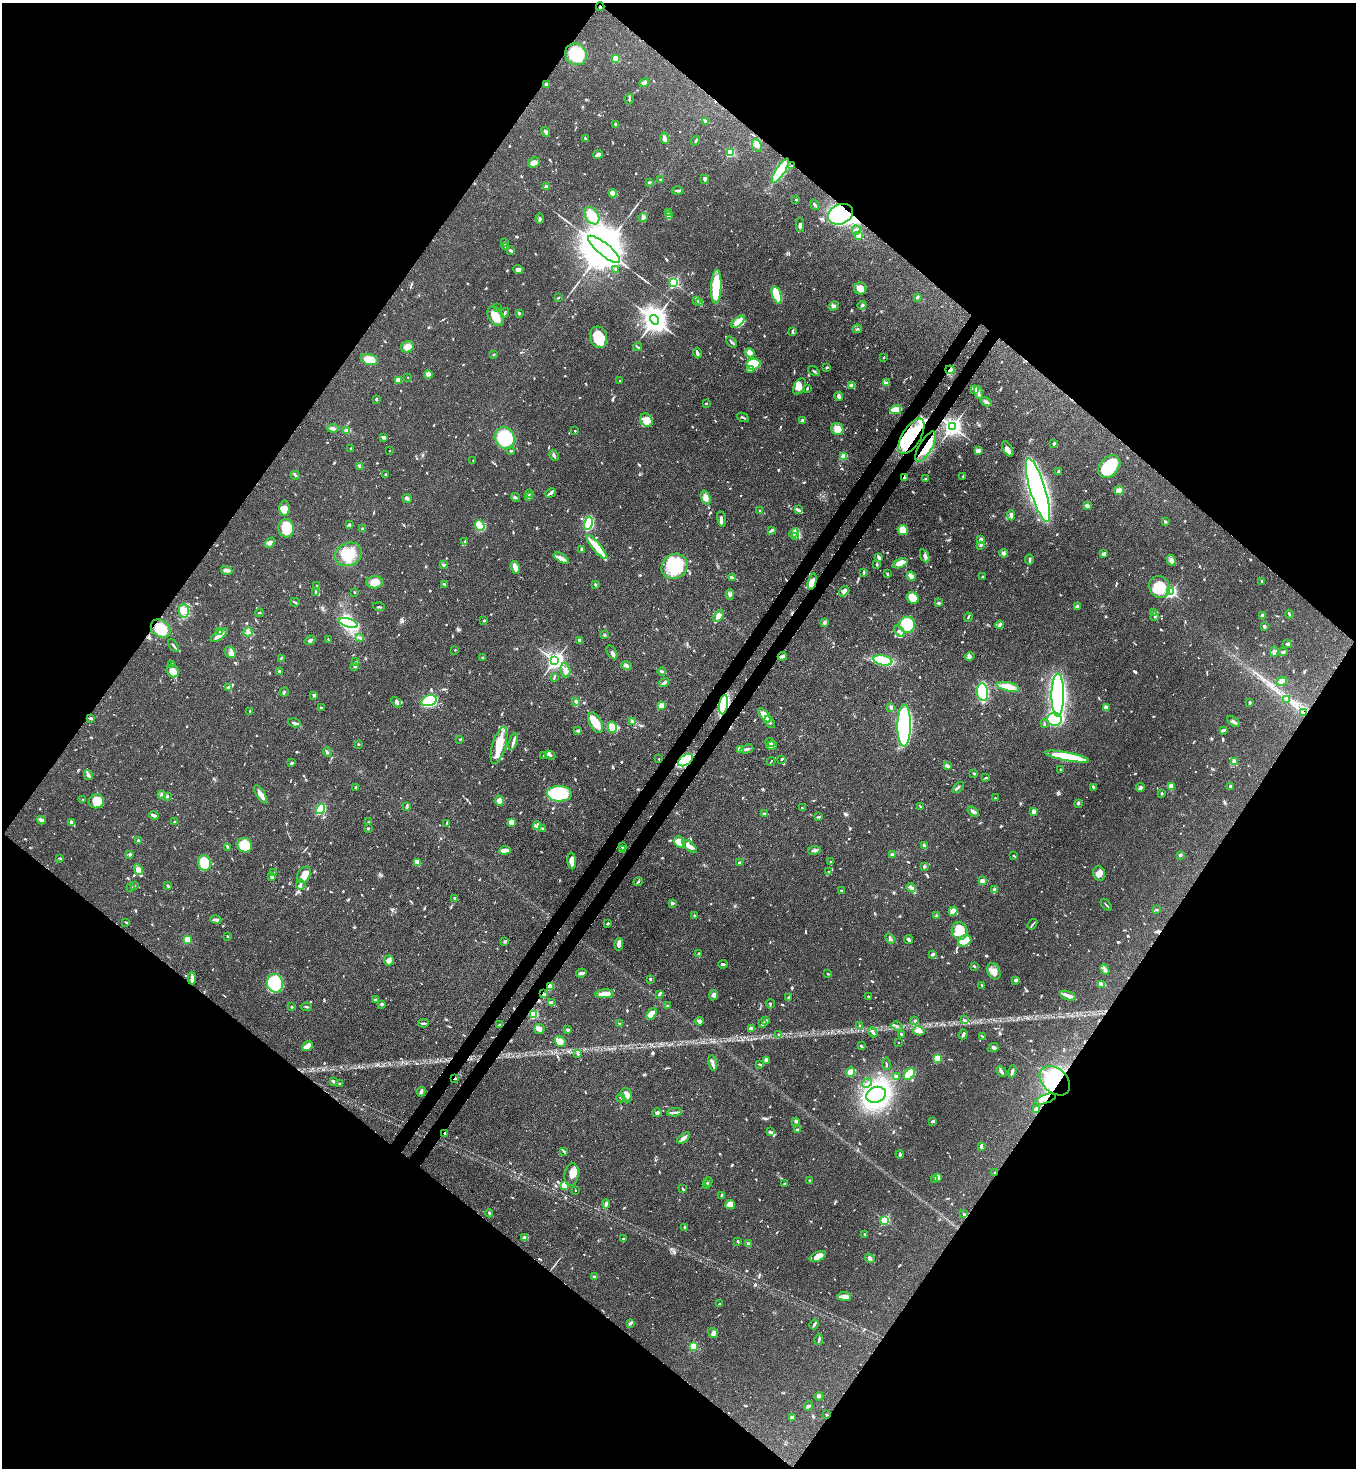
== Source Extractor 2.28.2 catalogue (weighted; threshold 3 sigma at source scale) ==
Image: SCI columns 225-5639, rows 63-5924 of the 6011 x 5988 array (HDU 1 of 3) = the unmasked area's bounding box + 8 px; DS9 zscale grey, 4 x 4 block average (1 PNG px = mean of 4 x 4 image px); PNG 1358 x 1470 px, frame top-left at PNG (2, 3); each listed source drawn as its Kron ellipse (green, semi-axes under 4 px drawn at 4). Shown black and unused: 51% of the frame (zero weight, under 3 of 4 exposures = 7% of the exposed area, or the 3 px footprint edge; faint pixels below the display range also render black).
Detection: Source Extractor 2.28.2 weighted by HDU 2 'WHT'. Background 0.0833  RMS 0.0039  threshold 0.0174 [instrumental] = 3 sigma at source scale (4.5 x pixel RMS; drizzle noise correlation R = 1.50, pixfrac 1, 0.05/0.05 arcsec/px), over >= 5 px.
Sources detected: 1053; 4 inside a brighter object's white glare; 9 cosmic-ray / hot-pixel residue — neither listed nor drawn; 17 coinciding with a brighter row at this scale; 60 inside a brighter listed object's ellipse — not listed separately; of the other 963, all 500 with FLUX_AUTO >= 2.06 (the completeness limit of this list) listed and drawn (463 fainter detections not listed), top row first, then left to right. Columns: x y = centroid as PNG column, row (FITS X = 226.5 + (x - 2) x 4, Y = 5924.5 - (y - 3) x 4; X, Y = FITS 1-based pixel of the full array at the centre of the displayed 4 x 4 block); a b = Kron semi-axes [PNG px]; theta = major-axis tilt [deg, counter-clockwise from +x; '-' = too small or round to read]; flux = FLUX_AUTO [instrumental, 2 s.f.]
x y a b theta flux
600 7 4 2 - 2.4
576 54 11 10 - 93
616 59 2 2 - 110
644 83 5 3 - 8.8
546 85 4 3 - 4.4
629 99 5 2 - 3.8
705 121 3 2 - 7.1
616 124 3 2 - 3.2
546 132 5 2 - 5.9
664 138 5 3 - 6.5
586 139 3 2 - 4.6
696 141 5 2 - 4.7
757 145 7 4 -65 9.2
730 152 2 2 - 190
598 155 5 2 - 12
534 163 6 5 - 9.7
791 166 4 2 - 3.3
780 171 14 4 57 100
660 179 3 2 - 2.2
704 179 4 2 - 4.2
649 182 3 2 - 3
546 187 2 2 - 27
677 191 6 2 -1 6.8
613 193 4 3 - 18
796 199 2 2 - 6.5
815 205 6 2 -53 4.7
668 213 3 2 - 2.6
840 214 13 9 24 410
592 216 9 6 -55 34
669 216 3 3 - 23
643 217 4 3 - 4.7
540 218 5 2 - 3.7
800 225 7 3 87 5.1
856 230 4 4 - 5.9
859 235 2 2 - 100
504 243 2 2 - 2.9
505 246 3 2 - 2.6
604 249 20 6 -40 26000
511 251 3 3 - 3.4
616 269 3 2 - 4.8
518 270 5 2 - 10
674 282 2 2 - 390
716 287 17 5 87 120
860 289 6 6 - 17
777 295 9 4 -72 130
917 297 4 2 - 5.1
558 298 3 2 - 2.1
696 300 3 2 - 2.3
700 302 4 2 - 18
862 305 4 2 - 4.1
834 306 5 3 - 5.3
497 308 2 2 - 2.4
505 313 5 2 - 4.1
519 314 2 2 - 3.2
496 316 10 7 -54 37
654 320 5 4 - 3000
738 322 8 4 42 29
857 329 4 2 - 3.9
792 332 4 2 - 2.7
599 337 11 8 -78 64
731 342 6 2 -50 3.4
408 347 6 5 - 19
638 347 4 2 - 2.3
697 353 5 2 - 8.4
750 353 5 2 - 4.9
493 354 3 2 - 2.3
884 357 2 2 - 2.5
369 359 9 5 -15 29
753 364 7 5 6 60
827 367 2 2 - 5.1
750 369 3 2 - 3.1
950 370 4 3 - 6.8
814 371 6 2 -33 4.2
428 374 4 3 - 13
408 377 2 2 - 3.4
398 380 2 2 - 36
620 380 2 2 - 2.8
886 383 4 3 - 4.7
851 385 3 2 - 3.3
799 386 9 5 60 16
807 388 3 2 - 2.7
975 389 3 3 - 11
978 393 7 2 -77 6
839 397 4 2 - 13
376 399 3 2 - 2.6
986 402 6 3 -33 5.7
706 403 2 2 - 5.1
896 410 5 3 - 37
743 417 6 2 -27 3.2
646 420 7 5 -57 17
802 421 4 3 - 3.9
952 427 3 3 - 1300
333 428 5 3 - 7.2
837 429 6 6 - 25
347 431 3 2 - 15
575 431 2 2 - 2.1
911 436 20 9 59 110
384 437 4 3 - 5
505 438 11 9 -67 110
1054 444 3 2 - 3.7
926 447 17 6 60 47
351 448 2 2 - 3.1
1008 449 8 4 -60 14
390 451 2 2 - 2.6
511 451 4 2 - 2.3
978 451 2 2 - 50
554 455 6 2 -63 5.4
844 456 2 2 - 86
473 460 2 2 - 2.8
360 466 3 2 - 2.9
1109 467 13 9 46 110
1058 471 3 2 - 3.2
295 475 4 2 - 3.6
385 475 4 2 - 3.9
963 477 3 2 - 2.6
904 478 3 2 - 4.5
926 479 3 2 - 4.2
1038 490 33 7 -73 1800
1119 490 5 4 - 12
551 493 6 3 30 6.2
529 494 3 2 - 3
515 497 4 2 - 3.1
529 497 2 2 - 9.1
407 498 5 3 - 5.5
706 498 7 4 -71 11
1087 506 3 2 - 3.2
284 508 8 5 90 19
798 509 3 2 - 2.2
760 511 2 2 - 2.6
1011 515 5 3 - 4.6
721 519 8 2 -78 6.5
1165 521 3 2 - 2.8
588 523 6 4 77 150
349 525 4 2 - 2.2
480 526 5 4 - 100
286 528 9 8 - 54
362 528 3 2 - 2.9
772 530 4 3 - 3.5
903 530 5 5 - 31
794 533 5 3 - 6.2
796 536 3 2 - 2.3
981 539 2 2 - 23
464 542 2 2 - 2.3
270 543 6 4 49 8.5
980 546 2 2 - 3.5
597 547 15 4 -50 43
581 550 4 2 - 6.9
1004 553 4 3 - 4.4
348 554 14 11 22 52
1104 554 4 3 - 7
925 556 7 3 -67 7.5
879 557 3 3 - 5.1
561 558 8 3 -29 9.4
1030 559 5 2 - 3.2
1171 560 6 3 -61 6.3
900 563 8 4 23 22
877 564 3 2 - 2.5
444 565 3 2 - 2.7
675 566 13 12 - 180
515 567 7 3 -69 17
227 570 6 3 -17 11
864 572 3 2 - 3.3
887 574 2 2 - 3.8
911 576 5 3 - 11
983 577 2 2 - 2.5
732 578 4 2 - 7.4
1261 581 3 2 - 2.7
375 582 8 6 3 29
812 582 8 4 76 12
444 584 2 2 - 3.1
595 584 4 2 - 3
317 586 3 2 - 5.4
1160 587 11 10 - 70
844 591 6 4 53 9.4
354 592 2 2 - 2.3
1171 592 2 2 - 480
315 593 3 2 - 2.1
730 594 5 3 - 5.4
913 598 6 5 - 33
295 602 5 2 - 3.2
939 603 2 2 - 13
1077 606 4 2 - 3
379 607 6 2 -18 2.4
184 611 7 5 -89 17
259 613 4 2 - 2.5
1154 613 3 2 - 2.3
1289 614 4 2 - 3.4
1263 615 4 3 - 4
718 616 7 4 52 13
1155 616 3 2 - 2.5
968 617 4 2 - 2.8
484 620 2 2 - 3.6
348 623 10 4 -17 240
824 623 4 3 - 3.7
907 625 8 8 - 98
1000 625 4 3 - 4
1264 626 3 2 - 5.7
161 629 10 8 -35 58
220 631 3 2 - 2.7
899 631 7 2 -51 5.1
248 632 5 3 - 7.2
219 635 10 3 36 19
605 635 3 2 - 2.4
360 638 3 3 - 3
310 640 5 3 - 4.7
328 640 4 2 - 2.5
579 640 3 2 - 4.9
1287 644 4 3 - 4.3
173 645 7 2 -54 4.2
455 650 2 2 - 3.2
230 652 6 5 - 9.1
612 652 8 2 -59 16
1274 652 5 3 - 6.8
1283 652 4 3 - 4
782 656 5 3 - 6.3
970 657 5 4 - 6.2
281 658 3 2 - 2.6
483 658 2 2 - 3
883 660 10 5 -11 96
555 661 3 3 - 1200
355 662 3 2 - 2.6
172 664 2 2 - 2.5
627 666 5 3 - 5
354 667 4 2 - 3.4
566 670 7 4 -78 10
173 671 6 5 - 14
279 671 2 2 - 14
662 671 4 2 - 3.3
554 677 3 2 - 3.3
1282 681 5 3 - 23
664 683 5 3 - 5.2
228 687 3 2 - 4.9
1008 687 11 4 -12 39
284 692 5 2 - 4.1
983 692 9 5 -83 230
314 695 2 2 - 5.9
1058 695 21 6 90 540
1287 699 4 2 - 2.2
429 701 8 5 16 300
576 701 3 2 - 5.6
396 702 6 3 -51 5
1250 703 3 2 - 4.3
661 705 2 2 - 74
724 705 10 4 81 250
321 707 2 2 - 2.5
891 707 3 2 - 8.1
1106 708 3 2 - 10
250 711 2 2 - 2.6
1303 713 4 3 - 5.1
764 715 8 3 -50 33
91 718 3 2 - 5.2
1055 719 7 6 - 160
632 721 3 2 - 2.7
770 722 7 2 -52 4.7
1233 722 7 3 -35 5.2
294 723 6 3 -17 5.9
596 723 11 6 -62 33
1044 724 3 2 - 2.1
904 726 21 6 89 480
612 727 5 4 - 36
1223 730 3 2 - 5.9
578 731 4 2 - 4
460 739 3 2 - 2.4
513 742 9 2 71 11
770 742 5 2 - 4.2
358 744 3 2 - 2.1
499 745 19 6 74 56
772 745 5 3 - 12
747 749 7 2 17 5.2
741 750 3 2 - 3.6
327 752 5 2 - 3.3
550 755 5 3 - 5.3
544 756 2 2 - 2.8
1067 757 22 4 -10 150
659 759 2 2 - 2.6
782 759 3 2 - 4
686 760 8 5 32 160
771 761 4 2 - 2.1
1234 761 2 2 - 34
292 763 3 2 - 4.4
947 766 3 2 - 8.7
1061 770 3 2 - 2.1
974 773 3 2 - 3
88 775 5 2 - 8.8
985 778 3 2 - 2.5
1171 786 3 3 - 18
1230 786 2 2 - 12
356 787 2 2 - 3
958 787 7 2 41 3.5
1093 787 4 2 - 4.4
1140 788 4 3 - 6.7
1162 793 3 2 - 2.3
162 794 2 2 - 2.3
261 794 10 3 -57 18
559 794 12 8 -1 170
167 796 4 2 - 2.6
995 798 2 2 - 3.1
83 799 3 2 - 2.2
96 801 7 7 - 57
499 801 5 4 - 8.6
1078 803 3 3 - 3.1
407 806 4 3 - 3.8
921 807 4 2 - 2.5
802 808 2 2 - 2.2
320 809 5 3 - 120
973 811 6 3 -35 8
1034 811 2 2 - 44
764 813 4 2 - 2.9
154 815 4 2 - 9.3
819 817 4 2 - 3.5
41 820 4 3 - 5
71 822 4 3 - 7.6
174 822 3 2 - 2.5
369 822 3 2 - 2.3
511 822 3 3 - 22
447 824 4 2 - 3
537 826 4 2 - 10
542 828 2 2 - 3.4
368 829 3 2 - 2.6
138 841 2 2 - 5.5
679 842 6 5 - 32
245 845 7 7 - 65
690 846 8 3 -40 14
924 846 3 2 - 4.8
227 847 3 2 - 2.5
622 847 2 2 - 3.2
622 849 3 2 - 2.6
505 850 6 3 6 15
814 850 6 2 9 6.5
130 854 2 2 - 12
892 855 3 3 - 6.7
1180 855 2 2 - 19
1013 856 3 2 - 2.1
60 858 3 2 - 2.2
572 861 8 3 -86 22
417 862 3 2 - 3.4
831 862 2 2 - 2.1
204 863 8 6 -76 71
739 863 2 2 - 4
924 866 2 2 - 7
138 870 6 4 -64 21
829 872 3 2 - 4.3
274 873 3 2 - 5.3
1099 873 7 6 - 16
304 875 9 6 58 35
272 876 3 2 - 7.4
982 881 2 2 - 46
638 882 4 2 - 2.3
300 885 5 3 - 6.5
134 886 3 2 - 2.6
168 886 4 2 - 3
131 887 2 2 - 2.1
911 888 5 3 - 9.8
841 890 2 2 - 2.6
994 890 4 3 - 7.3
455 898 3 2 - 3.7
672 903 2 2 - 17
1106 905 7 2 -51 2.8
1157 910 3 2 - 2.3
953 911 5 4 - 21
936 915 3 2 - 2.5
694 916 3 2 - 5.6
216 920 5 3 - 5.8
126 922 4 2 - 2.1
607 924 4 2 - 2.8
1032 924 5 2 - 2.9
960 931 9 7 -72 56
227 936 3 2 - 3
890 939 5 2 - 3.9
908 939 5 2 - 6.6
187 940 2 2 - 100
965 941 7 5 25 41
505 942 4 2 - 2.9
619 944 6 3 84 14
699 954 4 2 - 4.1
933 954 4 2 - 4.3
389 961 5 5 - 9
723 964 5 2 - 3.1
974 966 2 2 - 2.8
1105 970 6 2 -63 6
994 971 8 6 -67 15
581 973 5 2 - 9.2
828 974 2 2 - 2.9
192 978 6 3 -88 6.9
650 979 2 2 - 12
1016 980 3 3 - 6.2
275 983 9 8 - 160
1101 984 4 2 - 15
982 986 4 2 - 4.9
550 987 2 2 - 73
543 994 2 2 - 4.3
605 994 9 3 4 30
660 994 3 2 - 4
714 995 5 3 - 5.2
1068 996 8 3 -19 9.9
868 997 2 2 - 4.4
788 998 4 2 - 3.3
375 1000 4 2 - 2.2
551 1003 4 2 - 11
382 1004 3 3 - 3.2
770 1004 4 2 - 2.5
668 1006 3 2 - 3.3
291 1007 3 2 - 3.4
306 1007 5 2 - 2.7
533 1014 2 2 - 200
652 1014 6 4 55 25
964 1020 4 2 - 4
700 1021 4 3 - 9.1
766 1021 3 2 - 3.4
915 1021 2 2 - 12
423 1023 5 2 - 3.9
619 1024 3 2 - 2.7
763 1024 4 3 - 5.3
500 1025 4 2 - 10
859 1026 4 2 - 2.6
897 1026 6 2 -19 4.7
539 1029 5 5 - 8.6
751 1029 2 2 - 34
568 1030 3 2 - 4.5
918 1031 6 4 -12 8.8
873 1032 5 2 - 5.8
779 1034 4 2 - 2.1
901 1034 3 2 - 2.4
963 1034 5 2 - 4.3
982 1036 3 2 - 2.6
560 1041 6 5 - 14
899 1043 2 2 - 2.3
307 1046 6 3 39 28
861 1046 3 2 - 3.4
993 1048 5 3 - 5.3
578 1054 3 2 - 3.4
937 1058 2 2 - 120
767 1060 3 3 - 7.8
713 1063 8 3 -78 8.4
760 1064 4 2 - 2.7
886 1064 6 2 -80 2.3
1012 1071 6 2 73 7.4
851 1072 5 4 - 16
1001 1072 6 3 -48 5.5
909 1074 6 4 46 62
896 1076 2 2 - 26
455 1078 2 2 - 2.3
333 1081 4 2 - 3.4
1055 1081 17 12 -43 160
867 1083 5 2 - 2.4
340 1084 3 2 - 2.1
421 1092 5 2 - 8.4
626 1095 7 5 -72 21
876 1095 10 7 22 620
621 1098 4 2 - 2.7
1046 1099 11 4 20 41
1037 1110 2 2 - 69
674 1112 7 2 5 5.9
657 1113 4 3 - 7.8
796 1121 2 2 - 26
933 1121 4 2 - 4.8
797 1129 2 2 - 6
770 1132 3 2 - 2.9
445 1133 2 2 - 2.3
684 1138 7 3 37 8.5
981 1147 4 2 - 3.6
564 1151 3 2 - 2.3
900 1154 4 3 - 4.7
995 1173 3 2 - 2.2
572 1175 11 7 82 20
937 1177 3 3 - 17
810 1180 3 2 - 3
935 1180 3 2 - 2.2
708 1182 4 2 - 3.4
785 1183 3 2 - 3.5
565 1185 4 3 - 49
707 1185 4 2 - 3.8
683 1189 3 2 - 2.5
575 1190 2 2 - 2.2
722 1195 2 2 - 15
606 1204 4 4 - 5.6
730 1205 5 4 - 23
489 1213 4 2 - 2.5
963 1214 4 2 - 3.3
885 1220 2 2 - 290
684 1227 3 2 - 2.5
865 1235 2 2 - 13
525 1238 4 3 - 15
623 1239 3 2 - 3.8
738 1241 3 2 - 2.4
748 1244 2 2 - 24
818 1257 9 4 25 23
870 1258 5 3 - 7
594 1277 2 2 - 2.3
844 1296 6 4 -8 11
719 1304 4 2 - 3.2
630 1323 3 2 - 7.9
814 1324 5 2 - 4.8
713 1333 5 4 - 6.6
819 1339 6 2 81 3.9
693 1346 2 2 - 140
819 1396 4 4 - 4.8
808 1406 5 2 - 4.7
827 1415 2 2 - 2.5
792 1418 4 2 - 10
Overlapping masked pixels (flux is a lower limit): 23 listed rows (the first 20) at x y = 600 7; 791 166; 840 214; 950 370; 952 427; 911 436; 926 447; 904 478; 812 582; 161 629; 724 705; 1303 713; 686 760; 550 987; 543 994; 500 1025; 455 1078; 1055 1081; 1046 1099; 1037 1110
Diffuse or blended objects may show on this block-average render without a row.